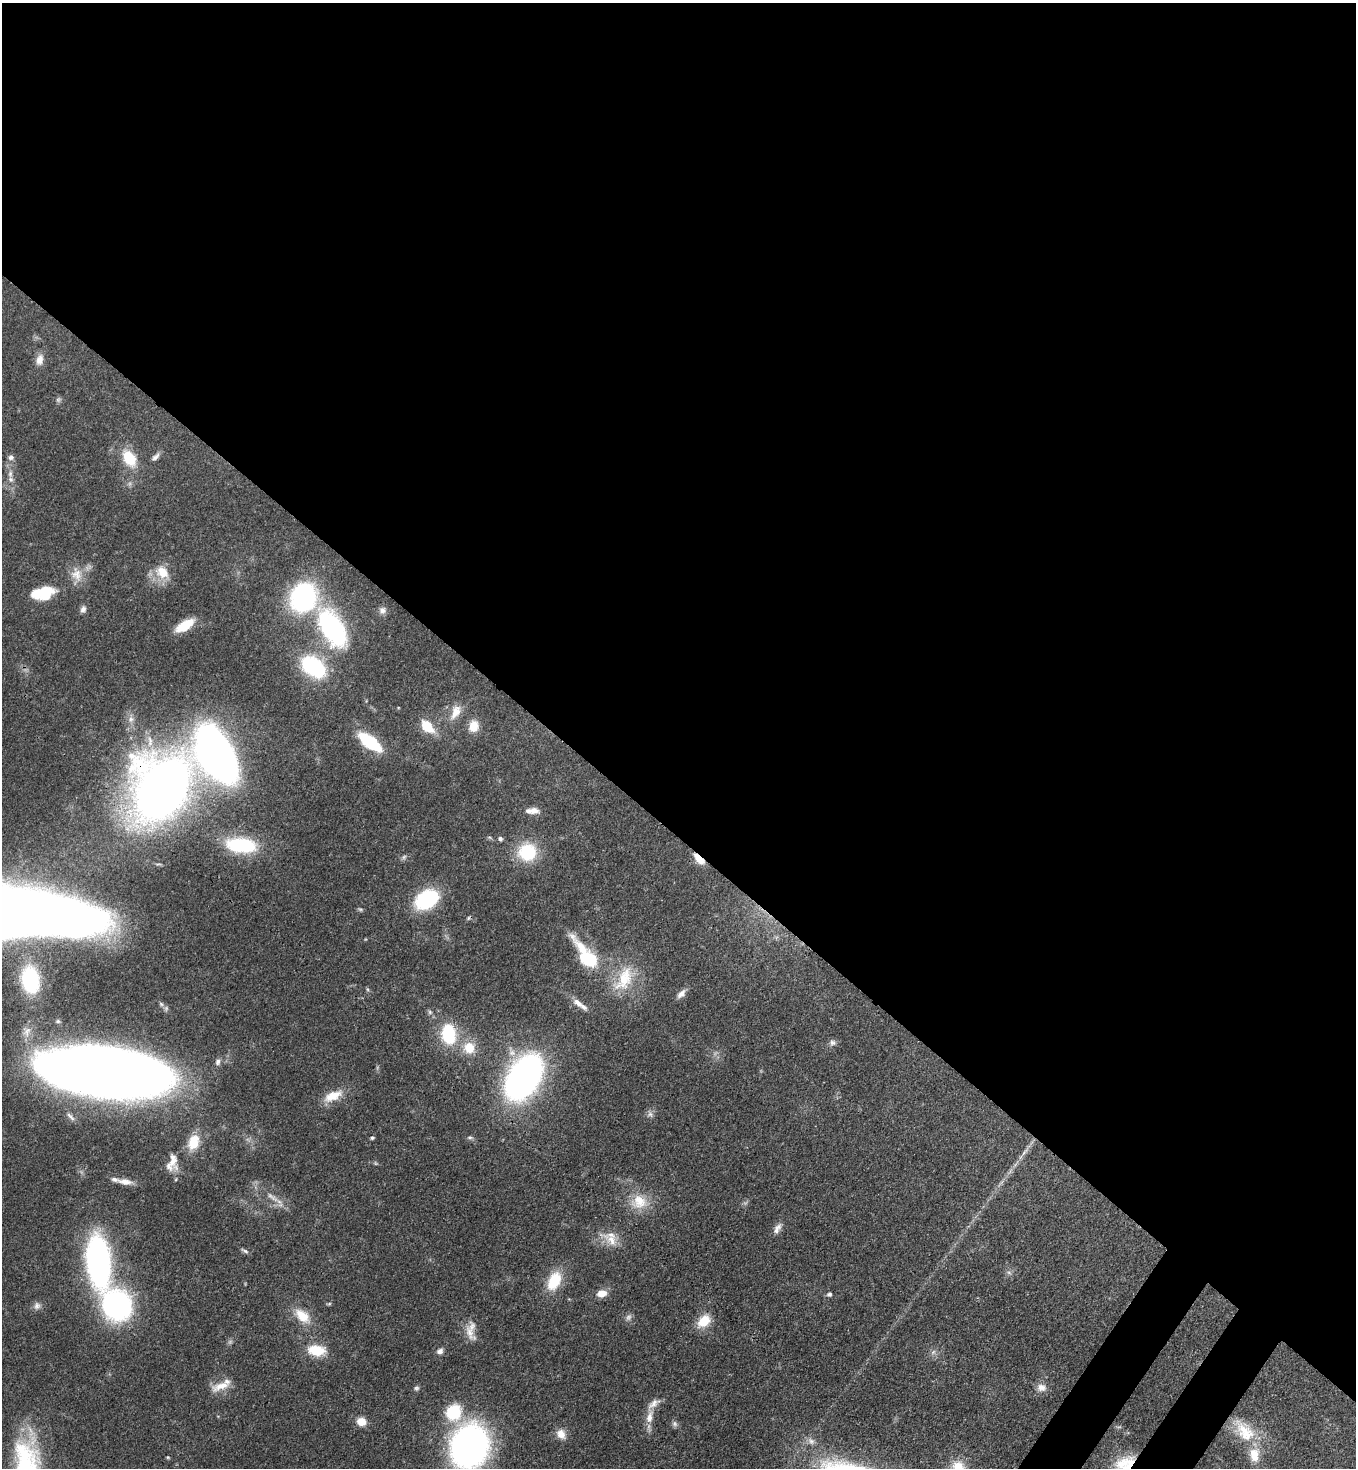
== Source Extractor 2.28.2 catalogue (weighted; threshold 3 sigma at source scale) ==
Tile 3 of 4 x 4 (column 3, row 1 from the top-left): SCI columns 2932-4285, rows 4455-5920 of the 6002 x 5979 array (HDU 1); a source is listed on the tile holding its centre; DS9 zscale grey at full resolution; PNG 1358 x 1470 px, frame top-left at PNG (2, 3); no overlay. Shown black and unused: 58% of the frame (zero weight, under 3 of 4 exposures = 7% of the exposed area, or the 3 px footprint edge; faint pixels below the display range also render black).
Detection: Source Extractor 2.28.2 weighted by HDU 2 'WHT'; one run over the whole footprint, this tile lists its part. Background 0.0889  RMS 0.0039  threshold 0.0176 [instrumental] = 3 sigma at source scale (4.5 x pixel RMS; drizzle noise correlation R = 1.50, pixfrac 1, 0.05/0.05 arcsec/px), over >= 5 px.
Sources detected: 96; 5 too faint to see at this stretch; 1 inside a brighter object's white glare — not listed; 8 inside a brighter listed object's ellipse — not listed separately; the other 82 listed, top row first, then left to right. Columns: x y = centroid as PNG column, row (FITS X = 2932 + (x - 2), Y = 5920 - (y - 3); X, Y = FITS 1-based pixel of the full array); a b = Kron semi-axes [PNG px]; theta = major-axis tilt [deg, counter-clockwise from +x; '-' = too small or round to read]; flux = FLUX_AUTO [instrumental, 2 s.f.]
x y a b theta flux
40 360 15 9 77 3.3
58 400 7 6 - 0.93
11 457 7 7 - 1.4
155 457 12 6 46 1.6
129 458 22 14 -58 11
10 474 10 6 90 1.7
162 572 19 14 -43 8.2
77 574 21 16 -72 6.5
46 590 20 11 2 8.9
303 597 25 21 66 69
83 609 9 7 73 1.6
382 610 10 9 - 1.9
185 625 20 9 31 10
332 628 51 26 -60 55
313 666 24 16 -36 40
455 712 21 11 64 5.5
131 719 10 9 - 2.2
427 726 15 9 -45 11
474 726 13 10 80 5.9
370 742 18 7 -37 41
217 754 38 22 -63 270
162 788 40 33 64 520
532 811 18 7 0 3.3
500 838 6 5 - 0.94
241 845 33 16 -5 29
527 852 23 22 - 18
699 859 15 6 -45 5.1
426 899 24 16 28 33
587 956 49 17 -53 28
624 979 39 21 64 17
30 980 22 14 -81 35
681 994 13 7 45 2.4
578 1003 16 8 -38 3.2
161 1004 7 5 -46 0.86
430 1012 6 5 - 0.88
449 1034 26 17 -81 21
833 1043 9 8 - 1.4
469 1048 16 16 - 8.7
218 1062 9 6 74 1.4
105 1071 94 35 -8 750
524 1077 39 23 59 170
333 1096 26 11 24 7.4
650 1114 9 8 - 1.6
70 1116 16 4 -45 1.4
470 1137 9 5 -4 0.88
372 1138 4 4 - 0.75
193 1142 20 14 71 8.8
1025 1152 15 4 49 2
172 1163 24 13 80 5.5
125 1181 19 7 -7 3.7
272 1197 28 6 -35 4.4
639 1202 24 20 3 10
777 1228 16 7 61 2.4
611 1240 30 12 -35 6.6
245 1251 11 4 -27 0.94
98 1261 36 16 -85 140
1009 1272 7 4 -2 0.86
554 1281 23 14 65 13
602 1293 12 8 10 4
829 1294 6 5 - 1.1
329 1304 6 4 19 0.51
117 1305 35 30 -63 69
37 1306 11 9 -86 1.8
302 1316 25 14 -42 8.2
704 1321 19 13 43 7.9
470 1332 28 10 -62 4.8
316 1350 23 13 -7 9.7
440 1351 8 7 - 1.7
221 1386 28 10 19 5.8
1041 1387 13 10 -5 2.9
416 1388 7 7 - 0.88
453 1412 16 14 68 19
649 1417 21 8 79 5
361 1421 8 7 - 5.8
675 1424 8 7 - 1.2
1244 1431 38 20 -50 16
561 1434 14 11 -51 3.7
811 1441 11 8 -36 2.2
469 1447 29 24 66 190
168 1457 5 4 - 0.44
1125 1463 26 18 26 12
958 1467 17 16 - 7.6
Overlapping masked pixels (flux is a lower limit): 3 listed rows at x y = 162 788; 699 859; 1125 1463
Isophote crosses this tile's border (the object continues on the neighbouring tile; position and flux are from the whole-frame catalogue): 3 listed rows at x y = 469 1447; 1125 1463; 958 1467